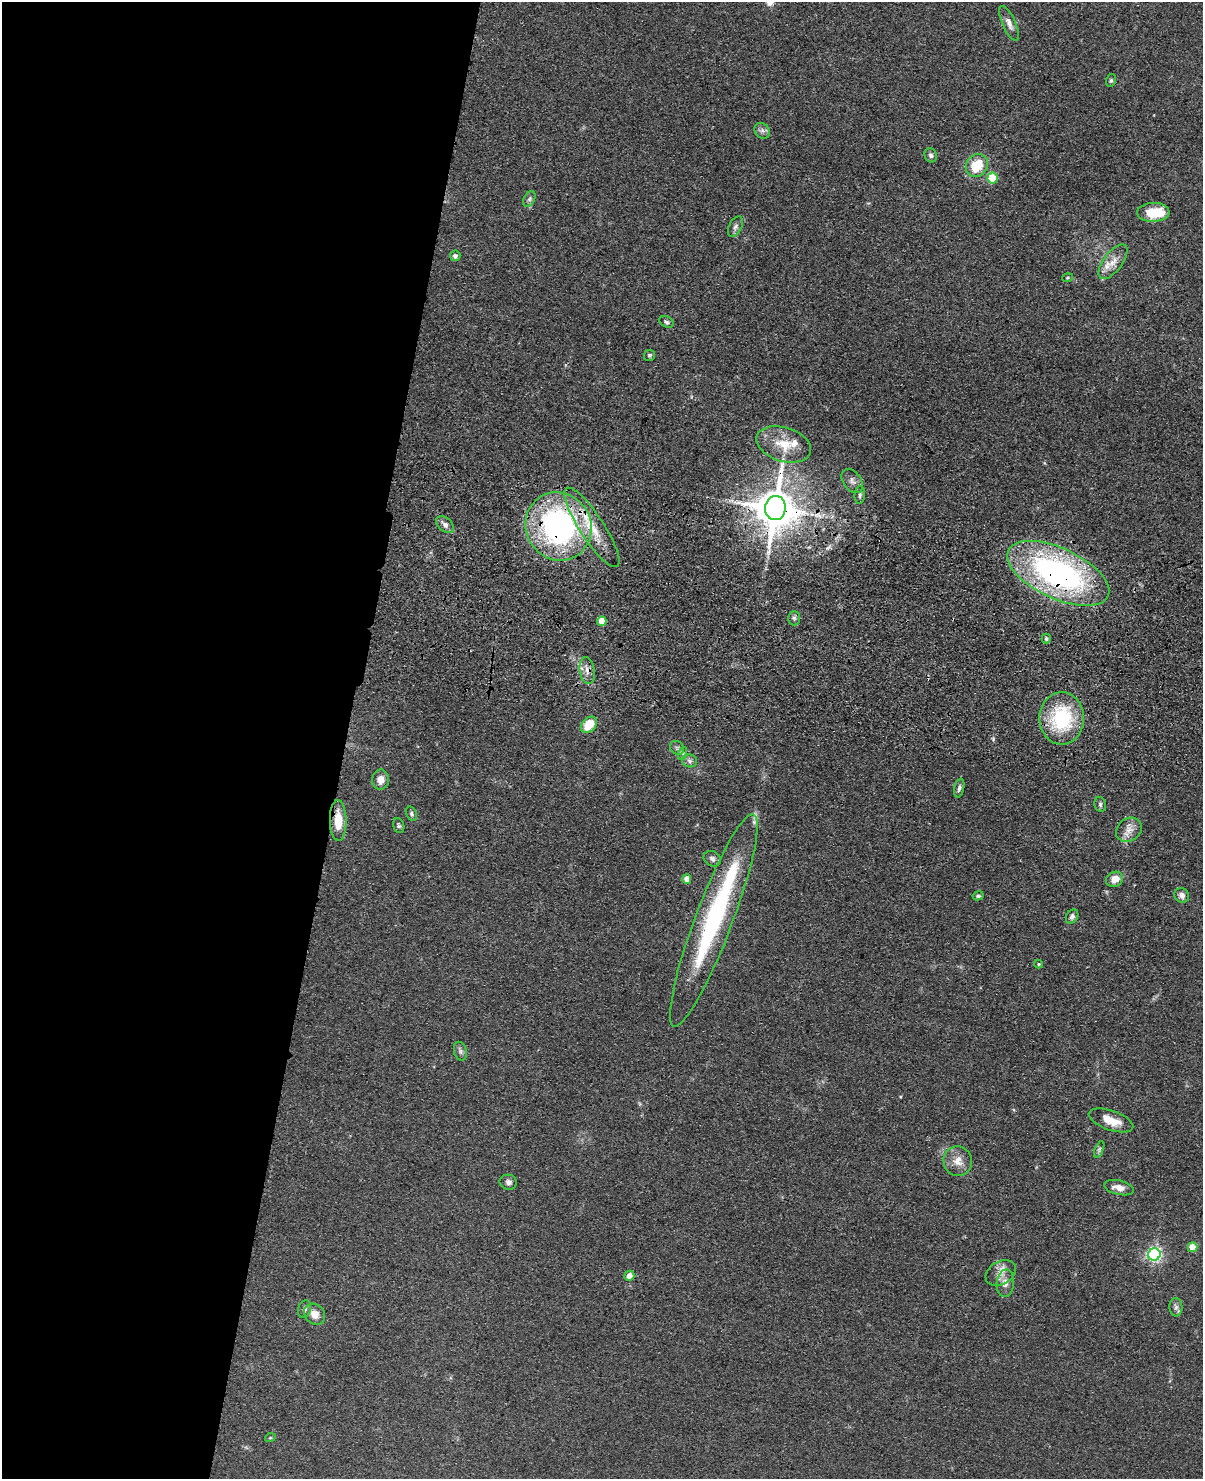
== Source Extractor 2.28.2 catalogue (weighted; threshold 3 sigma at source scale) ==
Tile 5 of 4 x 3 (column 1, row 2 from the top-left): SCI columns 29-1229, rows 1827-3303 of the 4860 x 5015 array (HDU 1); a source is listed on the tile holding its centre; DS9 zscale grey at full resolution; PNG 1205 x 1481 px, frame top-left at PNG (2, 2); each listed source drawn as its Kron ellipse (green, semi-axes under 4 px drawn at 4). Shown black and unused: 29% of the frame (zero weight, under 3 of 4 exposures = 6% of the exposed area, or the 3 px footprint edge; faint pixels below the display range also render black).
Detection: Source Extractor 2.28.2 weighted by HDU 2 'WHT'; one run over the whole footprint, this tile lists its part. Background 0.0673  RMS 0.0078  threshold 0.0353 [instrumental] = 3 sigma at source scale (4.5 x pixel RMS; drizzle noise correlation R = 1.50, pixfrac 1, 0.05/0.05 arcsec/px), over >= 5 px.
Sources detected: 67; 2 inside a brighter object's white glare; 1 cosmic-ray / hot-pixel residue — neither listed nor drawn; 3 inside a brighter listed object's ellipse — not listed separately; the other 61 listed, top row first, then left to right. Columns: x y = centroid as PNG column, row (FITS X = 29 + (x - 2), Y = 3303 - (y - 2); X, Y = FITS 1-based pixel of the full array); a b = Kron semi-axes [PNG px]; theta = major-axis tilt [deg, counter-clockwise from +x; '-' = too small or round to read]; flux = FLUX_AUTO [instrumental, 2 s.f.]
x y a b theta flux
1009 23 19 6 -66 5.5
1111 80 6 5 - 1.5
762 131 8 7 - 2.9
931 155 7 6 - 2.2
977 165 12 10 51 23
992 178 5 5 - 36
529 199 8 5 61 2
1153 212 16 9 2 22
735 227 11 6 62 2.7
455 256 5 5 - 2.5
1113 262 20 9 54 9.5
1068 278 6 3 19 0.91
666 322 7 5 -28 1.9
650 355 5 5 - 1.5
784 444 28 17 -17 20
852 481 13 9 -53 4.2
860 495 9 5 85 1.9
775 508 12 10 83 2900
445 524 10 6 -41 3.8
558 526 35 32 -60 210
592 527 47 12 -57 28
1058 573 55 25 -25 230
794 618 7 6 - 1.8
602 621 5 4 - 17
1046 639 5 4 - 2
587 671 13 7 -80 5.3
1062 718 26 22 -89 62
589 725 9 6 45 19
677 748 7 6 - 2.1
683 753 7 4 71 1.6
690 761 7 6 - 2.4
381 780 10 8 86 7.3
959 788 9 5 77 2.4
1100 804 8 5 -77 1.8
411 814 7 5 -63 1.8
338 821 20 8 -89 16
399 826 7 5 -74 1.5
1129 830 14 11 35 7.5
712 859 9 7 -31 2.7
687 879 5 4 - 7.7
1115 879 9 7 28 8.9
1182 895 8 7 - 3.3
978 896 5 4 - 1.5
1072 916 7 5 57 2.9
714 920 113 18 69 130
1039 964 4 4 - 1
460 1051 9 6 -75 2.6
1111 1120 23 9 -19 13
1099 1149 9 4 68 1.6
958 1161 15 14 - 9.3
508 1182 9 7 -11 3
1119 1188 15 7 -13 7
1193 1247 5 5 - 17
1154 1255 6 6 - 210
1001 1273 16 11 31 8
629 1276 5 4 - 7.5
1005 1283 14 9 85 5.7
1176 1307 9 6 -89 2.7
304 1309 9 6 72 2.7
315 1314 11 9 -45 7.5
270 1438 5 3 - 0.81
Overlapping masked pixels (flux is a lower limit): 6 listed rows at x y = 775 508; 558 526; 592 527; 1058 573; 587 671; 338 821